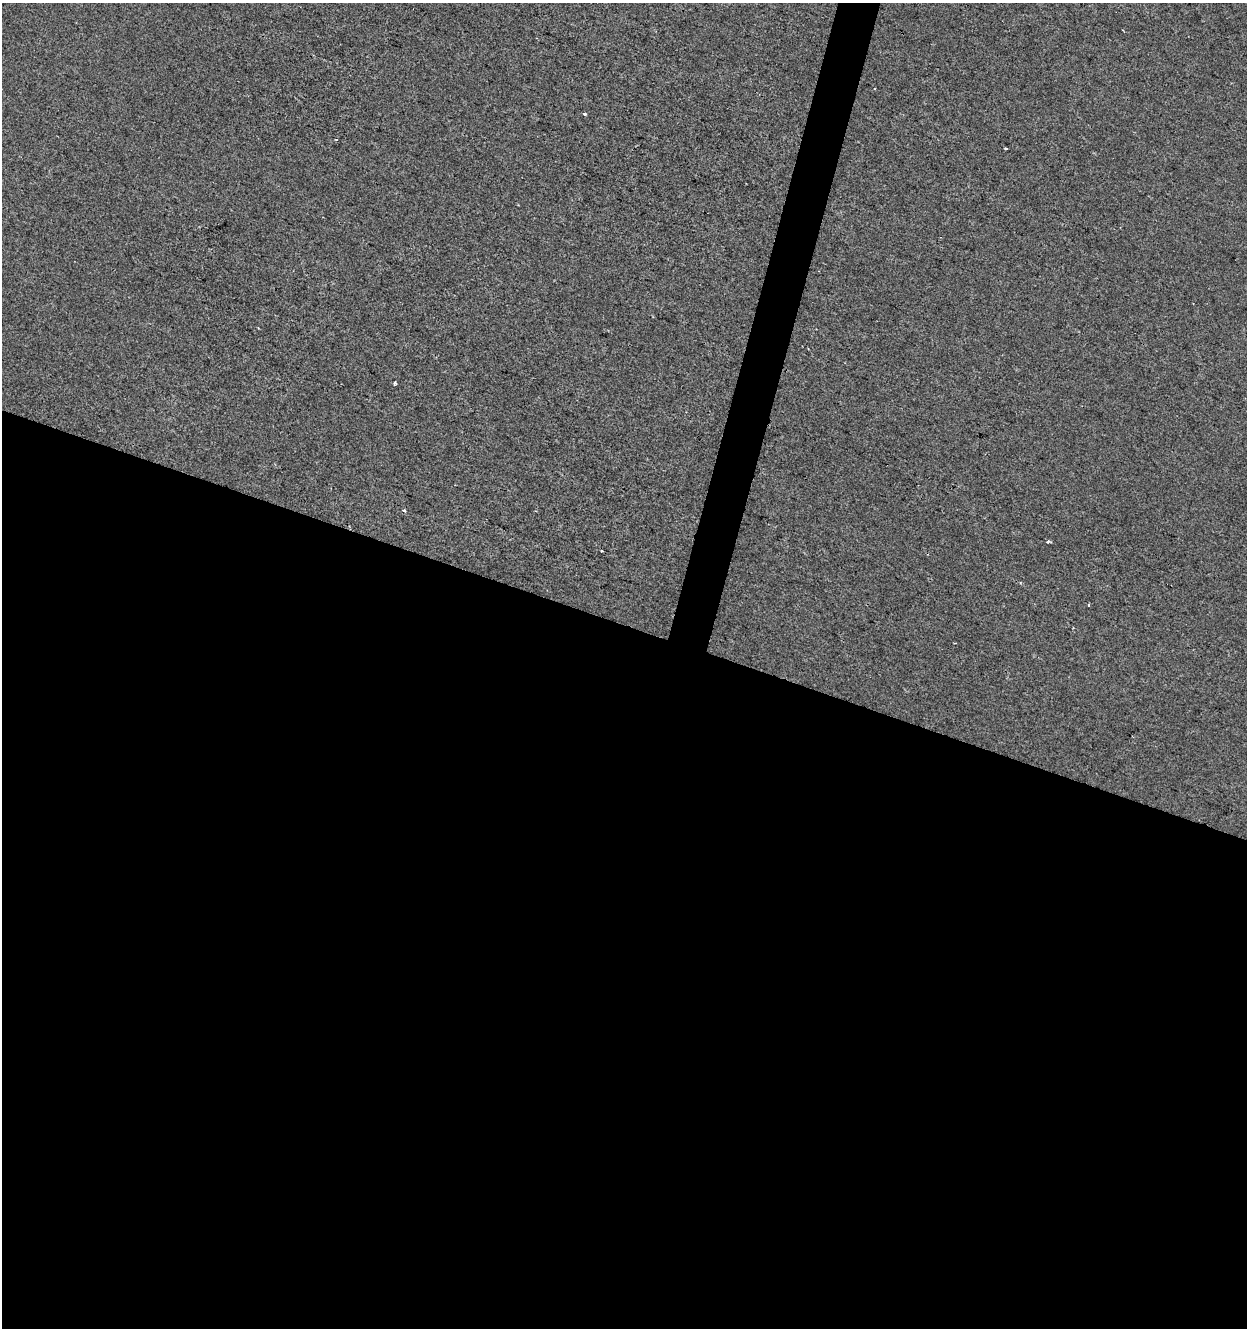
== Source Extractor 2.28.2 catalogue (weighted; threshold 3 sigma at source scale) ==
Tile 14 of 4 x 4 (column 2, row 4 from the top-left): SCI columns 1525-2769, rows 1-1326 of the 5476 x 5312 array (HDU 1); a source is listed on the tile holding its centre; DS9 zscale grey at full resolution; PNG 1249 x 1330 px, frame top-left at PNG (2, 3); no overlay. Shown black and unused: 55% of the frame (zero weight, under 2 of 3 exposures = <1% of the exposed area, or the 3 px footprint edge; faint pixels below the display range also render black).
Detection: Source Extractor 2.28.2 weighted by HDU 2 'WHT'; one run over the whole footprint, this tile lists its part. Background -6.33e-04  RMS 0.0042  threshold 0.0187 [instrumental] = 3 sigma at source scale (4.5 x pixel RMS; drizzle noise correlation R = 1.50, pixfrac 1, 0.0396/0.0396 arcsec/px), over >= 5 px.
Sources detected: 7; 1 cosmic-ray / hot-pixel residue — not listed; the other 6 listed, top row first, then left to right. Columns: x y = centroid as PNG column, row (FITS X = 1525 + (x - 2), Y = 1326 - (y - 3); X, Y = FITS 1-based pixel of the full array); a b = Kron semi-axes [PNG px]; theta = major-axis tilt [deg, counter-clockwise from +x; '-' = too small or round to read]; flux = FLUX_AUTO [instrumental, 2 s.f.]
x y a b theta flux
584 114 4 3 - 0.63
1006 148 3 3 - 1.1
395 383 4 3 - 2.2
404 511 4 3 - 0.48
1048 542 5 3 - 0.56
601 551 3 2 - 0.46